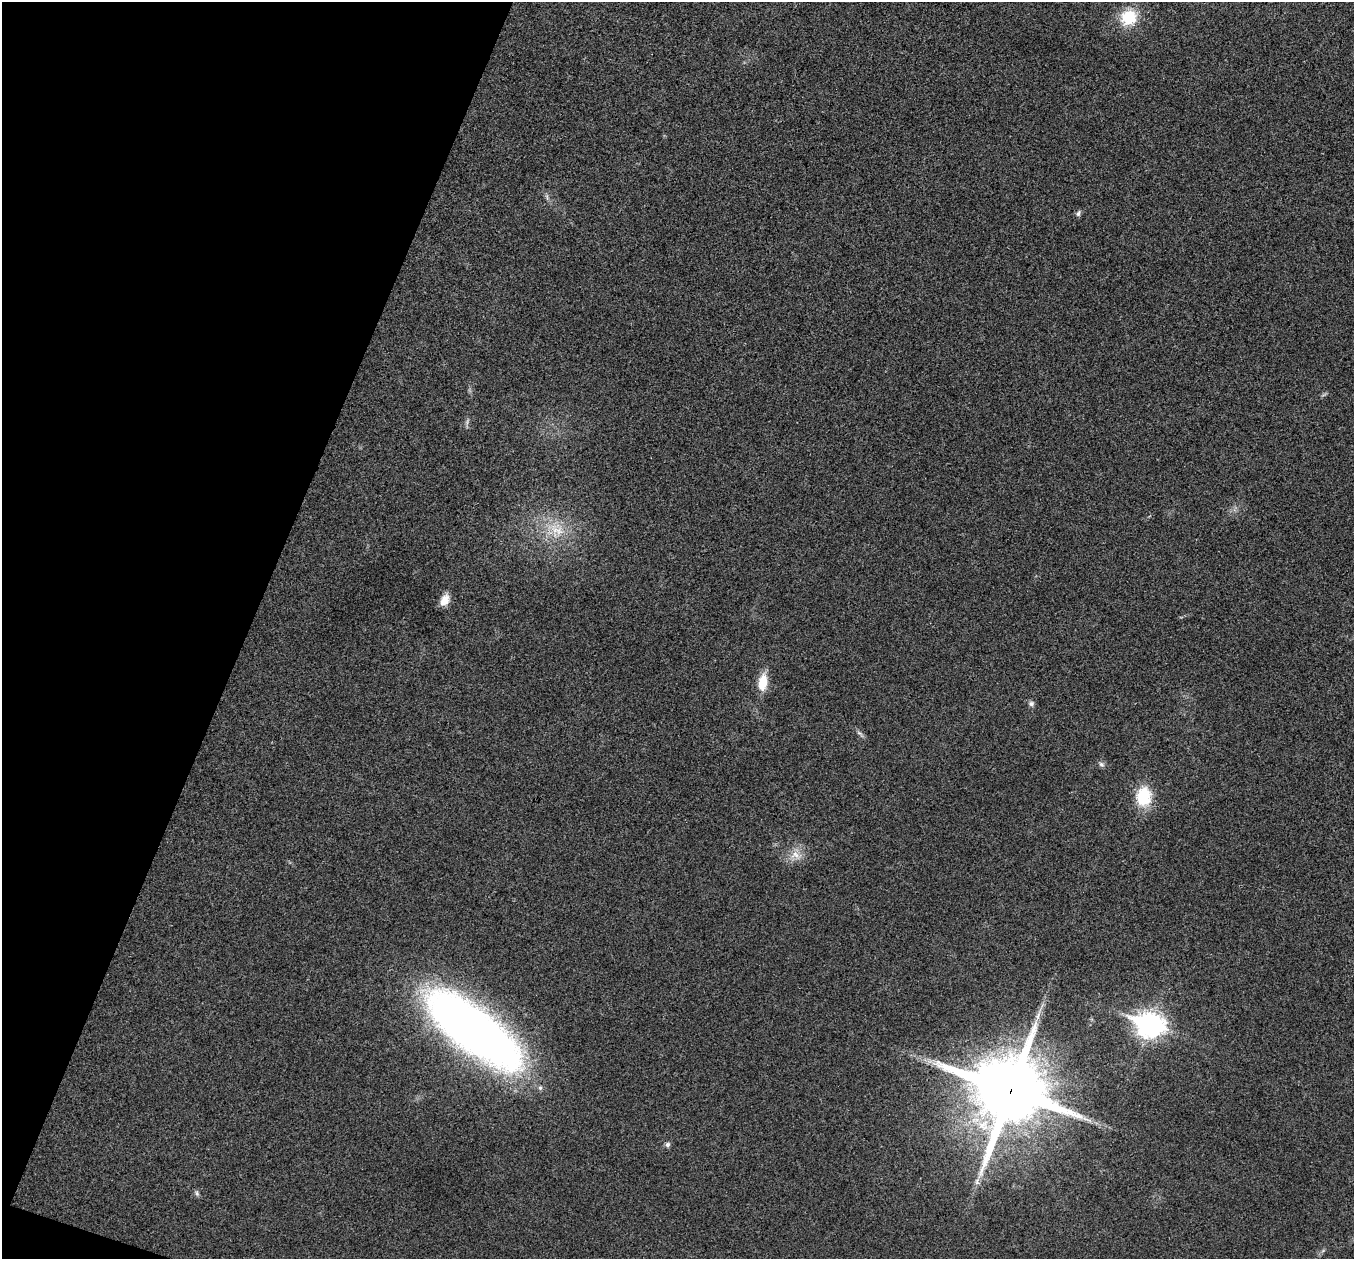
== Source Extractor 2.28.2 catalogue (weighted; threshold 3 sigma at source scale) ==
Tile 9 of 4 x 4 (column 1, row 3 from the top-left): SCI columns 3-1354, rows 1394-2650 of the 5417 x 5431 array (HDU 1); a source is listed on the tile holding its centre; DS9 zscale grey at full resolution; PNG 1356 x 1261 px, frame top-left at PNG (2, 2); no overlay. Shown black and unused: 19% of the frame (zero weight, under 3 of 4 exposures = <1% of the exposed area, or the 3 px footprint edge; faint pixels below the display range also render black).
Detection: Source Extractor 2.28.2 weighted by HDU 2 'WHT'; one run over the whole footprint, this tile lists its part. Background 0.0223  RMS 0.0052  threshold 0.0234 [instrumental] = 3 sigma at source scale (4.5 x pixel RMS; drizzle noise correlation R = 1.50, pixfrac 1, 0.05/0.05 arcsec/px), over >= 5 px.
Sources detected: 16; all 16 listed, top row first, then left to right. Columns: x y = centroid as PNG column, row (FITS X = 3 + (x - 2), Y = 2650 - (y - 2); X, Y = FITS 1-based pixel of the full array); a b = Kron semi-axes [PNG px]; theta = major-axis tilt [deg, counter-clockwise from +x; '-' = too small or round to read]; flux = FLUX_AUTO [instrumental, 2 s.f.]
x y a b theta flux
1129 17 17 16 - 19
1078 213 9 5 64 1.3
556 530 26 19 -33 17
445 600 14 9 65 5.4
763 682 22 10 82 9.4
1031 703 8 7 - 1.6
860 734 14 4 -43 1.5
1101 764 8 6 -41 1.5
1144 797 25 19 88 18
796 855 19 11 -17 6.3
1150 1025 11 9 -18 480
473 1030 84 30 -38 500
1010 1091 24 21 -18 5200
667 1144 7 6 - 1.4
977 1181 11 7 81 2.3
197 1193 7 5 -69 1.1
Overlapping masked pixels (flux is a lower limit): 1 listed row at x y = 1010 1091